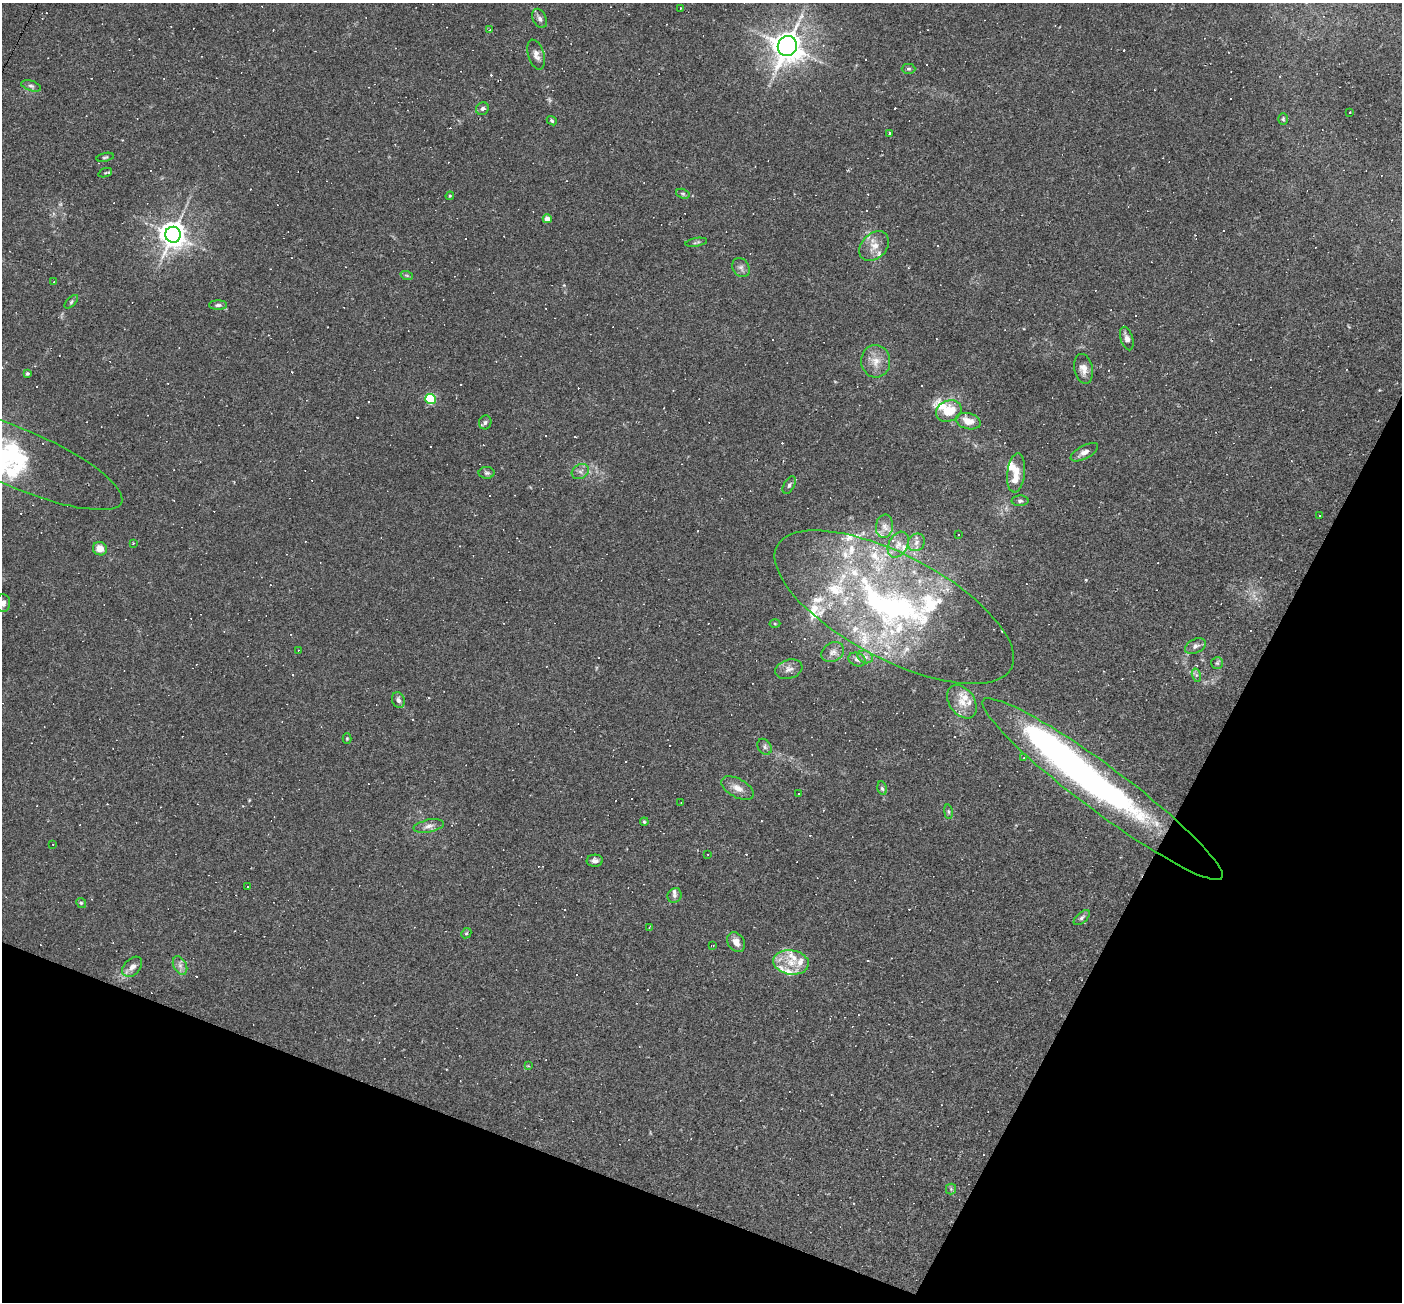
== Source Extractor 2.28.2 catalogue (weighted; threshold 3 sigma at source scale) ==
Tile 15 of 4 x 4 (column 3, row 4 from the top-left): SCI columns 2799-4198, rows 272-1571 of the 5597 x 5610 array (HDU 1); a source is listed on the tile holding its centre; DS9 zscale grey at full resolution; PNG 1404 x 1304 px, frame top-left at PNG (2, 3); each listed source drawn as its Kron ellipse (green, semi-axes under 4 px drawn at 4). Shown black and unused: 21% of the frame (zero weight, under 2 of 3 exposures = <1% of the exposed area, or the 3 px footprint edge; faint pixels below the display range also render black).
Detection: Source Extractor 2.28.2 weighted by HDU 2 'WHT'; one run over the whole footprint, this tile lists its part. Background 0.0261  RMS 0.0043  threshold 0.0194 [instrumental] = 3 sigma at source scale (4.5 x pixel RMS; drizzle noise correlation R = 1.50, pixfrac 1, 0.05/0.05 arcsec/px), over >= 5 px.
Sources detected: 191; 1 too faint to see at this stretch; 2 inside a brighter object's white glare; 69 cosmic-ray / hot-pixel residue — neither listed nor drawn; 32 inside a brighter listed object's ellipse — not listed separately; the other 87 listed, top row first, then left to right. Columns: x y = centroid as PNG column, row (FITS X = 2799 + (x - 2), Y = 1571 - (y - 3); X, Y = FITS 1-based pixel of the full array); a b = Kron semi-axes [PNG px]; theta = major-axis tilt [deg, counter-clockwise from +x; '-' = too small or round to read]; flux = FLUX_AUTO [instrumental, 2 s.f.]
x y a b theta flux
680 8 3 2 - 0.25
540 18 10 6 -64 1.7
490 30 3 3 - 0.55
787 46 10 9 - 580
536 55 15 8 -73 2.7
908 69 7 5 -1 0.72
31 86 10 5 -18 1
482 109 7 6 - 1.1
1350 112 3 3 - 0.65
1283 119 5 4 - 0.61
552 121 5 4 - 0.56
890 134 3 3 - 9.3
105 157 9 4 12 0.68
105 173 7 3 19 0.47
683 194 7 4 -18 0.69
450 196 4 3 - 0.4
547 219 4 4 - 4.4
173 235 8 8 - 490
696 242 11 4 10 0.77
874 246 17 12 46 5.2
741 268 10 8 -57 1.6
407 276 6 4 -20 0.63
53 282 2 2 - 0.21
71 302 8 4 46 0.76
218 305 9 4 0 1.1
1127 339 12 6 -72 2.1
876 361 16 14 -84 5.5
1083 369 15 9 -78 3.3
27 373 4 4 - 0.61
430 399 5 5 - 39
949 411 13 10 22 9.2
968 421 13 8 -14 4.8
485 422 7 6 - 1.1
1084 452 15 6 27 2.6
18 458 112 29 -23 42
580 471 9 7 28 1.7
487 473 8 6 1 0.91
1016 473 20 9 84 4.7
789 485 9 5 62 0.96
1020 501 8 5 1 0.96
1319 516 2 2 - 0.27
884 526 12 8 81 2.7
958 535 3 2 - 0.29
916 542 9 8 - 2.2
133 543 3 3 - 0.31
898 545 14 9 62 3.8
100 549 7 6 - 4.2
3 603 9 7 -88 2.1
894 607 132 52 -28 150
775 624 5 3 - 0.44
1195 646 11 7 25 1.7
298 650 2 2 - 0.25
833 652 12 9 31 2.6
865 657 8 6 -22 1.4
857 659 9 6 -22 1.6
1217 663 6 6 - 0.85
789 669 14 9 17 2.6
1196 675 7 4 -73 0.79
398 700 8 6 -68 1.4
962 702 18 12 -55 6.6
347 739 5 4 - 0.46
765 747 8 6 -56 1.3
1024 758 3 2 - 0.28
738 788 18 9 -29 3.9
882 788 7 4 -78 0.85
1103 789 149 22 -37 160
798 794 3 3 - 1.3
681 803 3 2 - 0.3
948 812 7 3 -81 0.59
644 822 4 3 - 0.55
429 826 15 6 11 2.3
53 844 3 2 - 0.46
708 854 2 2 - 0.26
595 861 8 6 3 1.7
248 886 3 2 - 0.37
674 895 7 7 - 1.3
81 903 5 4 - 0.57
1082 918 10 5 42 1.2
649 927 3 2 - 0.36
466 933 5 4 - 0.59
736 942 11 8 -55 3.3
713 945 4 2 - 0.28
791 962 18 12 -7 7.4
180 965 10 6 -63 1.9
132 967 12 8 46 2.8
528 1066 3 3 - 0.5
951 1189 5 5 - 0.66
Overlapping masked pixels (flux is a lower limit): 1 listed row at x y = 1103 789
Isophote crosses this tile's border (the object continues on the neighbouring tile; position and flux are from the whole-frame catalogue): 2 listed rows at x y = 18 458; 3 603